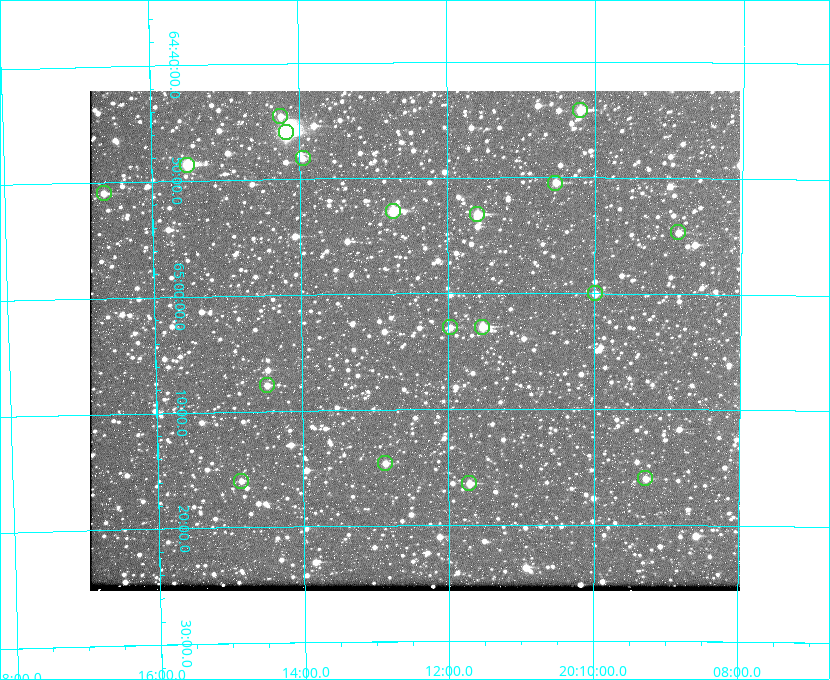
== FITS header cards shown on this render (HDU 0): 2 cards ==
NAXIS1  =                  650 / Width of table row in bytes
NAXIS2  =                  500 / Number of rows in table

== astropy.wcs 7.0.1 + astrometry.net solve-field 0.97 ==
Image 650 x 500 px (HDU 0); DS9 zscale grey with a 90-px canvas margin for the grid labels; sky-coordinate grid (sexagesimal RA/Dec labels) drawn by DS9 from the SOLVED WCS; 18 Tycho-2 reference stars matched to detected sources circled (green)
Header WCS: none
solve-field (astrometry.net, Tycho-2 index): SOLVED blind (the file carries no WCS)
Solved WCS: RA---TAN-SIP/DEC--TAN-SIP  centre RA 20:12:27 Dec +65:04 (303.11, +65.07 deg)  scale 5.18 arcsec/px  FOV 56.2' x 43.2'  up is -180 deg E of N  parity flipped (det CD > 0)
(file carries no celestial WCS; the grid is the blind solution)
Tycho-2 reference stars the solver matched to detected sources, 18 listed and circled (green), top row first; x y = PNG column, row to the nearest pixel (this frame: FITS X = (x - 90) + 1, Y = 500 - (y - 91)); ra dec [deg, ICRS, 3 dp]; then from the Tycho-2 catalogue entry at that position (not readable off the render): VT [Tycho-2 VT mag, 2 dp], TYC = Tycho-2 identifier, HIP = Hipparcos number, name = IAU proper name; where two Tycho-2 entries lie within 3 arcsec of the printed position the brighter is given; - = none
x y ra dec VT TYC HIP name
580 110 302.549 +64.736 9.65 4240-950-1 - -
280 116 303.562 +64.742 10.88 4240-278-1 - -
286 132 303.544 +64.765 7.36 4240-620-1 99731 -
303 158 303.488 +64.804 11.29 4240-68-1 - -
187 165 303.878 +64.810 8.93 4240-794-1 - -
555 183 302.633 +64.841 10.69 4240-985-1 - -
104 193 304.164 +64.849 10.65 4240-315-1 - -
393 211 303.184 +64.880 9.02 4240-488-1 - -
477 214 302.897 +64.886 9.40 4240-717-1 - -
678 232 302.216 +64.912 11.03 4240-1279-1 - -
595 293 302.498 +65.000 11.22 4240-149-1 - -
450 327 302.992 +65.048 11.44 4240-88-1 - -
482 327 302.882 +65.048 10.25 4240-98-1 - -
267 385 303.620 +65.129 11.18 4240-34-1 - -
385 463 303.217 +65.244 11.17 4240-236-1 - -
645 478 302.323 +65.266 11.19 4240-188-1 - -
241 481 303.713 +65.266 11.45 4240-564-1 - -
469 483 302.928 +65.273 10.74 4240-760-1 - -